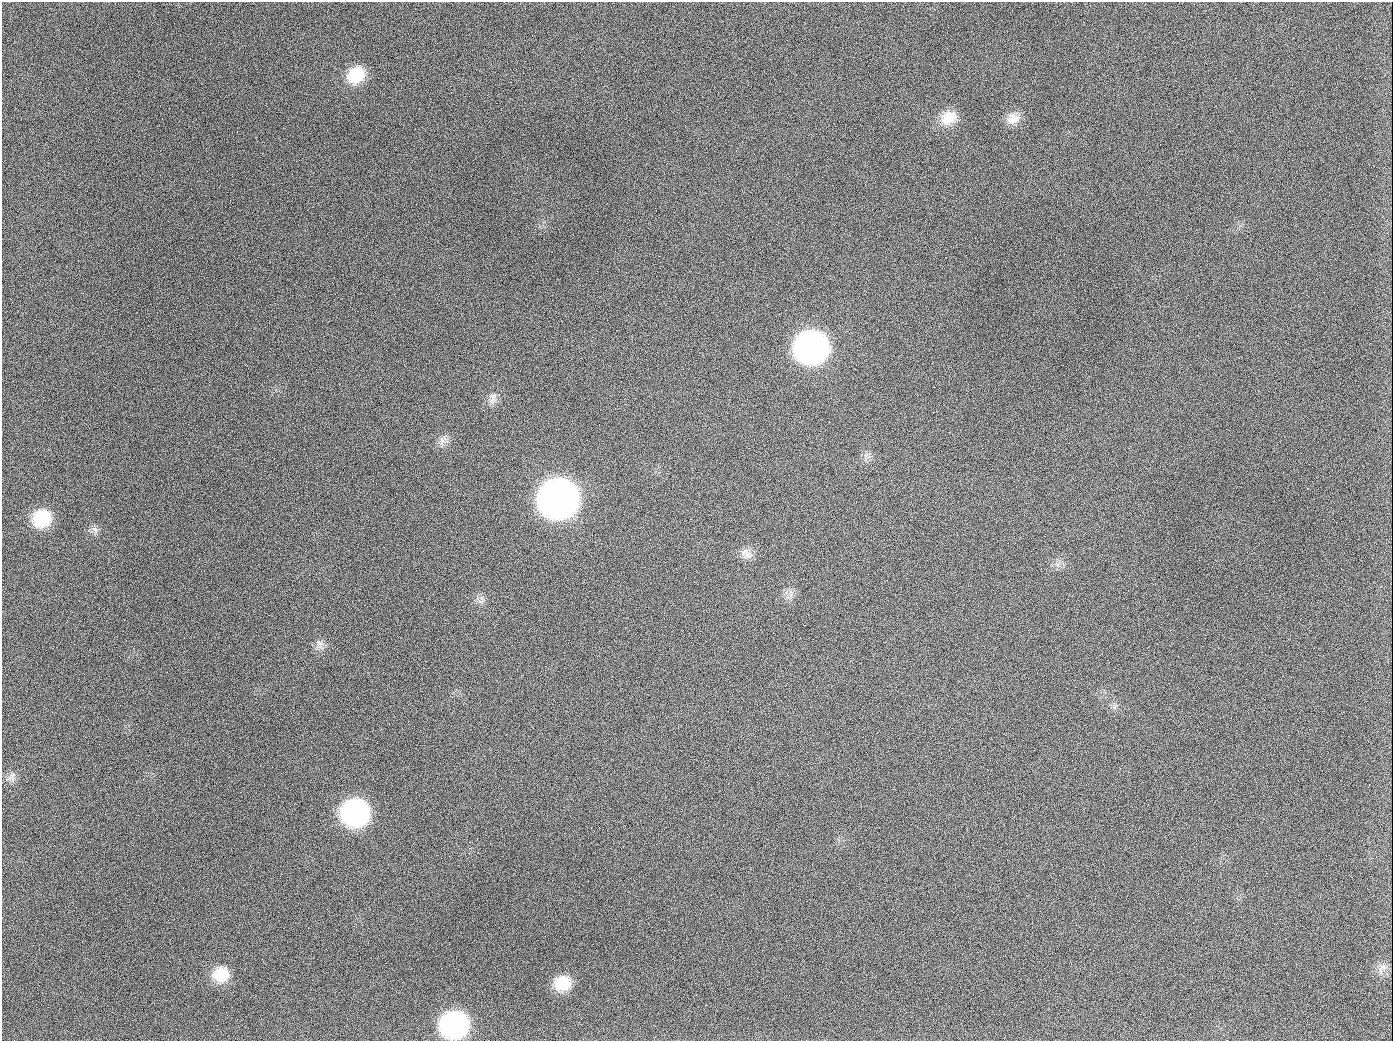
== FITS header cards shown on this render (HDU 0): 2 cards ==
NAXIS1  =                 1391
NAXIS2  =                 1039

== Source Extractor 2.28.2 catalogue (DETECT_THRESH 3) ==
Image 1391 x 1039 px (HDU 0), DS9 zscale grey, 1 PNG px = 1 image px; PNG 1395 x 1043 px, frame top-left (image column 1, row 1039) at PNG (2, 2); no overlay
Background 1410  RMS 67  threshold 200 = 3 sigma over >= 5 px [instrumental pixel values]
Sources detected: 20; all 20 listed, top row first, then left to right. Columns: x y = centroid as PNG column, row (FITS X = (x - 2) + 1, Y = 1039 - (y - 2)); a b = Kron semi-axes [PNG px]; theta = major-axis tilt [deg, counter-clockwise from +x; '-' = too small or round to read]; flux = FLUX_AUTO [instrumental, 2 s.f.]
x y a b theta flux
356 75 20 17 40 1.5e+05
948 118 21 17 27 9.2e+04
1013 118 17 15 10 5.4e+04
189 126 2 2 - 9.5e+03
811 347 21 19 24 2.5e+06
493 398 17 7 77 2.8e+04
654 407 3 2 - 5.1e+03
442 441 13 8 78 2.8e+04
559 498 22 21 - 5.8e+06
42 518 19 17 32 1.9e+05
95 529 10 6 -26 1.8e+04
747 554 19 11 -34 4.0e+04
319 643 11 6 -38 1.9e+04
12 777 16 9 58 2.9e+04
355 812 20 19 - 1.1e+06
1383 967 11 7 7 1.6e+04
221 974 18 17 - 1.2e+05
562 983 18 16 15 1.2e+05
454 1024 19 18 - 1.0e+06
944 1026 2 2 - 8.0e+03